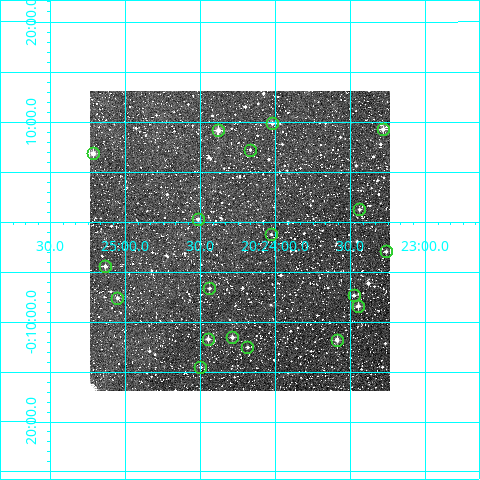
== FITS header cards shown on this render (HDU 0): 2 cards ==
NAXIS1  =                  300
NAXIS2  =                  300

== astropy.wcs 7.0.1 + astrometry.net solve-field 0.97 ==
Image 300 x 300 px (HDU 0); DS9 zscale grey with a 90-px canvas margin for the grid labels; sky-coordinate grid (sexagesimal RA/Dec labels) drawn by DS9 from the SOLVED WCS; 19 Tycho-2 reference stars matched to detected sources circled (green)
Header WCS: RA---TAN/DEC--TAN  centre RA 20:24:14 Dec -00:02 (306.06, -0.03 deg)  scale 6 arcsec/px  FOV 30.0' x 30.0'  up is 0 deg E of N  parity normal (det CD < 0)
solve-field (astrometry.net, Tycho-2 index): VERIFIED the header's WCS against the Tycho-2 star catalogue (19 matches, 0 conflicts) and refined it, rather than solving blind
Solved WCS: RA---TAN-SIP/DEC--TAN-SIP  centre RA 20:24:14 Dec -00:02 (306.06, -0.03 deg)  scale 6 arcsec/px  FOV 30.0' x 30.0'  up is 0 deg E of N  parity normal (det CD < 0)
The solver's refit moves the header's centre by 2.2 arcsec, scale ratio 1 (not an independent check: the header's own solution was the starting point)
Tycho-2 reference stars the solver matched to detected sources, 19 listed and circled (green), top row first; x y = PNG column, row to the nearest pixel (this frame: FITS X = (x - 90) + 1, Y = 300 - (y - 91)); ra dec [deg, ICRS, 3 dp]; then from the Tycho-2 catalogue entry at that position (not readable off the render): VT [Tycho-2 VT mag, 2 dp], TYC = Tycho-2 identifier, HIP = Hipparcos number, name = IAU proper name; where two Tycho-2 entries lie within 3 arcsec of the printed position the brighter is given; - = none
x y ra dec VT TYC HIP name
272 123 306.005 +0.165 11.17 497-1942-1 - -
383 129 305.820 +0.155 10.53 497-1983-1 - -
218 130 306.095 +0.153 10.00 497-1999-1 - -
250 150 306.042 +0.121 11.94 497-2208-1 - -
93 153 306.304 +0.115 10.48 497-2240-1 - -
359 209 305.860 +0.021 11.96 497-2002-1 - -
198 219 306.129 +0.005 11.01 497-1947-1 - -
271 234 306.007 -0.020 11.97 5163-49-1 - -
386 251 305.816 -0.049 11.51 5163-138-1 - -
105 266 306.284 -0.074 10.85 5163-220-1 - -
209 288 306.110 -0.110 11.38 5163-363-1 - -
354 295 305.869 -0.122 10.82 5163-406-1 - -
117 298 306.263 -0.126 11.31 5163-435-1 - -
358 306 305.862 -0.139 11.00 5163-471-1 - -
232 337 306.072 -0.192 11.33 5163-350-1 - -
208 339 306.112 -0.195 10.71 5163-327-1 - -
337 340 305.897 -0.196 10.70 5163-326-1 - -
247 347 306.047 -0.208 11.96 5163-238-1 - -
200 367 306.125 -0.242 12.09 5163-42-1 - -